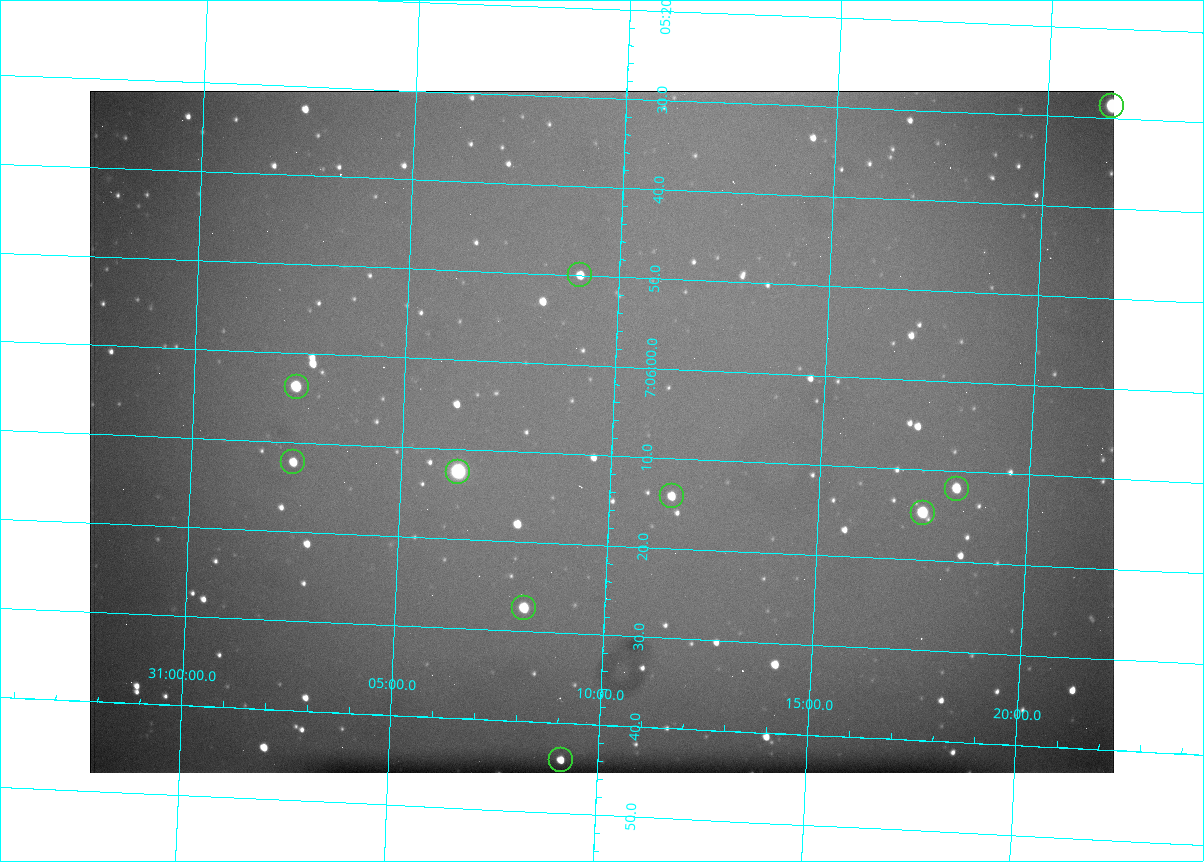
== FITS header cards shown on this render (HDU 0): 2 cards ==
NAXIS1  =                 1024 /fastest changing axis
NAXIS2  =                  682 /next to fastest changing axis

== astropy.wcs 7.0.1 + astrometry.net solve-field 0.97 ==
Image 1024 x 682 px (HDU 0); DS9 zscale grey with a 90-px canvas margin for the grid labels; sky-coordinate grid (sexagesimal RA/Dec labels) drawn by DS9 from the SOLVED WCS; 10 Tycho-2 reference stars matched to detected sources circled (green)
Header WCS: RA---TAN/DEC--TAN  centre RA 07:06:07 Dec +31:10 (106.53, +31.16 deg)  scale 1.44 arcsec/px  FOV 24.5' x 16.3'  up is -93 deg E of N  parity flipped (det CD > 0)
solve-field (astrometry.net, Tycho-2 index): VERIFIED the header's WCS against the Tycho-2 star catalogue (10 matches, 0 conflicts) and refined it, rather than solving blind
Solved WCS: RA---TAN-SIP/DEC--TAN-SIP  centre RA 07:06:07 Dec +31:10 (106.53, +31.16 deg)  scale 1.43 arcsec/px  FOV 24.4' x 16.3'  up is -92 deg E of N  parity flipped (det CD > 0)
The solver's refit moves the header's centre by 0.49 arcsec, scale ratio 0.9965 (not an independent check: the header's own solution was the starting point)
Tycho-2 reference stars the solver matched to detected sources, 10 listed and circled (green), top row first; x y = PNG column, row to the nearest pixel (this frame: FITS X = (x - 90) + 1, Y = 682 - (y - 91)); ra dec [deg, ICRS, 3 dp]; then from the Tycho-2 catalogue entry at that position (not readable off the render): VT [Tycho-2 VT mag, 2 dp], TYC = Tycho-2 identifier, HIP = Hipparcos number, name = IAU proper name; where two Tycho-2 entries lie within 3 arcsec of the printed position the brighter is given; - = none
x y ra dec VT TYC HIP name
1112 106 106.369 +31.359 8.79 2438-636-1 - -
580 275 106.458 +31.151 12.35 2438-728-1 - -
297 387 106.516 +31.041 10.39 2438-398-1 - -
293 462 106.551 +31.041 11.84 2438-663-1 - -
458 472 106.552 +31.106 9.20 2438-180-1 - -
957 489 106.550 +31.305 11.61 2438-184-1 - -
672 496 106.559 +31.192 11.79 2438-1039-1 - -
923 513 106.562 +31.292 10.01 2438-106-1 - -
524 608 106.614 +31.135 11.36 2438-550-1 - -
561 760 106.684 +31.152 11.76 2438-931-1 - -